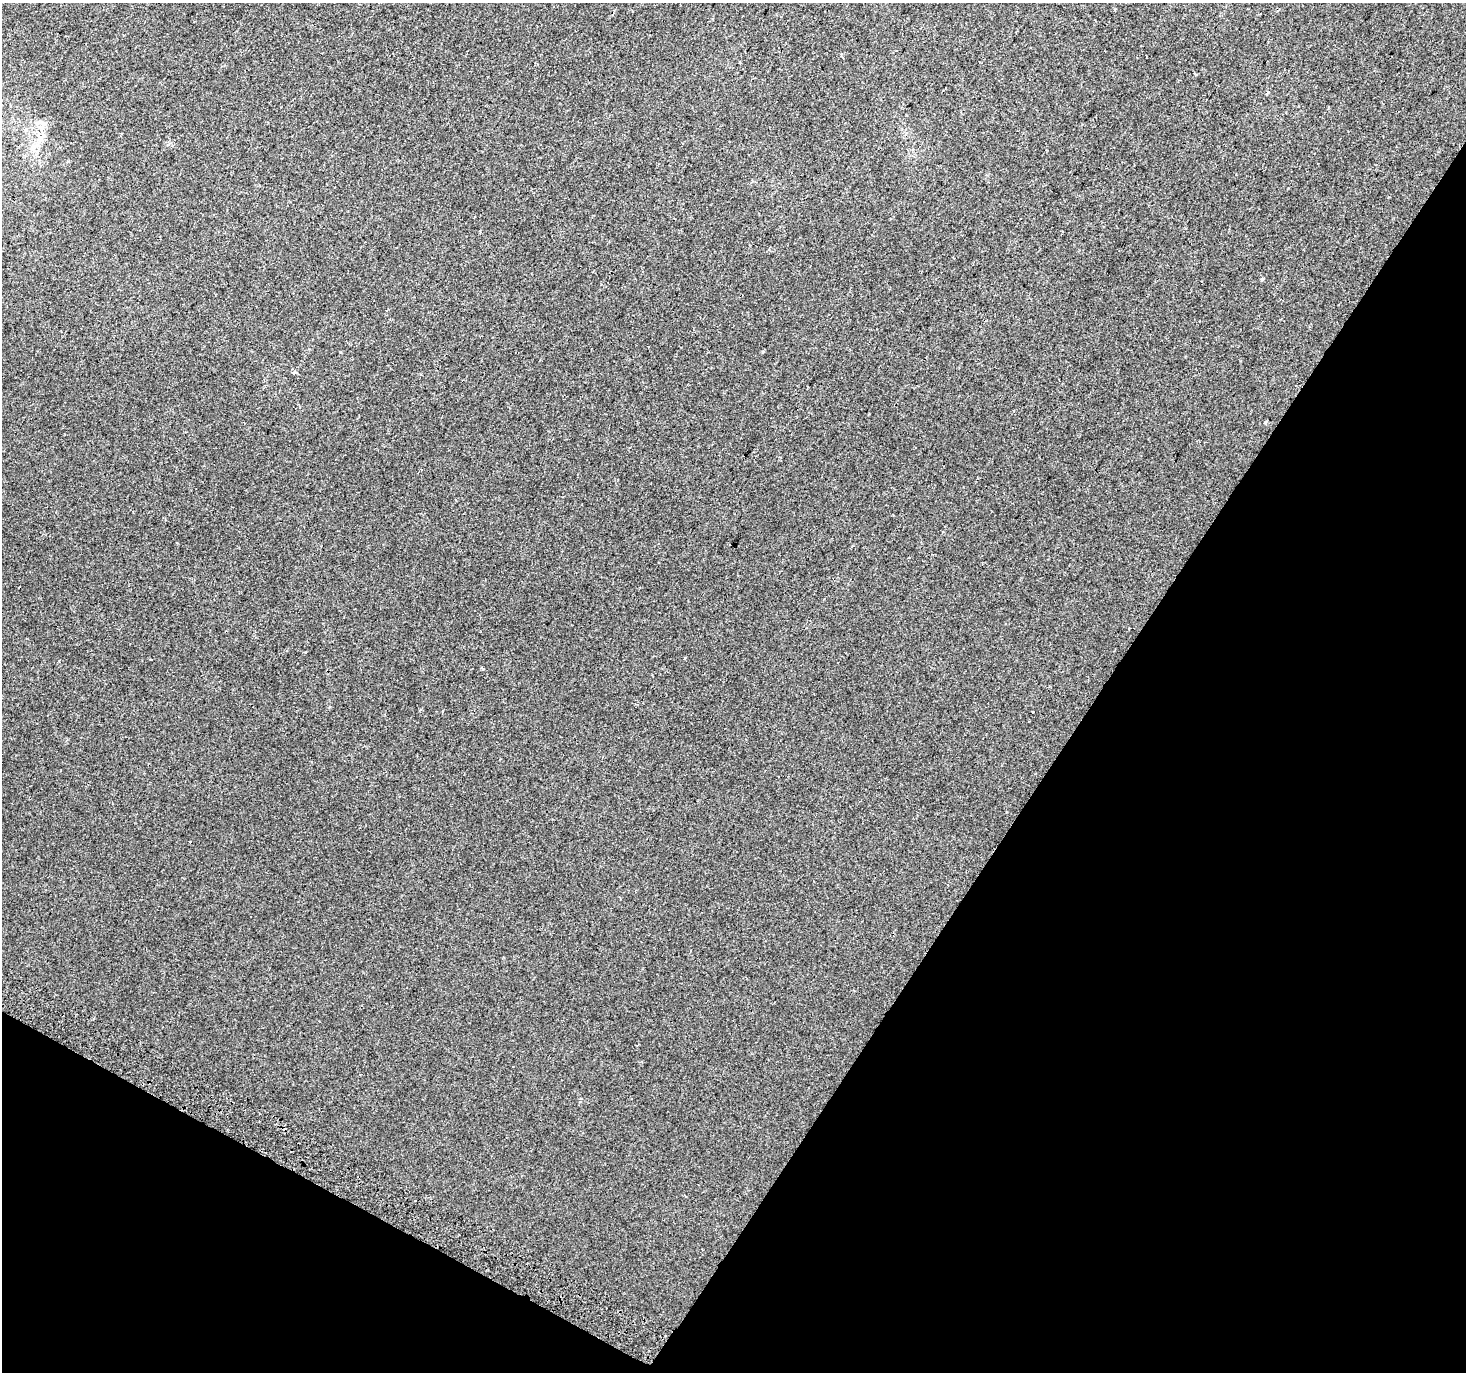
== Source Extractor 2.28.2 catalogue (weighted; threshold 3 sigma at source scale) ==
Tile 15 of 4 x 4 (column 3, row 4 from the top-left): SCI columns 2957-4420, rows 296-1665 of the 5905 x 6006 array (HDU 1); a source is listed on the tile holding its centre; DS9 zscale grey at full resolution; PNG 1468 x 1374 px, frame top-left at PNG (2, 3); no overlay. Shown black and unused: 31% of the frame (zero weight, under 2 of 3 exposures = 2% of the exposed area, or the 3 px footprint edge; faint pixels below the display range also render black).
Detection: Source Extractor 2.28.2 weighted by HDU 2 'WHT'; one run over the whole footprint, this tile lists its part. Background 0.00434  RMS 0.0038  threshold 0.0172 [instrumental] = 3 sigma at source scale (4.5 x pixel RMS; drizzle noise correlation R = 1.50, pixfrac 1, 0.0396/0.0396 arcsec/px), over >= 5 px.
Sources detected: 10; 2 cosmic-ray / hot-pixel residue — not listed; the other 8 listed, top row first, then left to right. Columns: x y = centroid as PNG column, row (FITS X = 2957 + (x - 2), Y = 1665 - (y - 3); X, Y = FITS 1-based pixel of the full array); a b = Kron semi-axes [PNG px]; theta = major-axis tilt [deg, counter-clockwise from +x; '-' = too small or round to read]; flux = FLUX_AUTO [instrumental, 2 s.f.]
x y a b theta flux
1267 92 5 3 - 0.41
41 128 10 7 18 2.2
953 258 3 2 - 0.29
1262 279 4 3 - 0.86
294 372 6 4 27 0.68
1266 423 5 3 - 0.42
1033 712 3 3 - 0.87
190 842 3 2 - 0.3